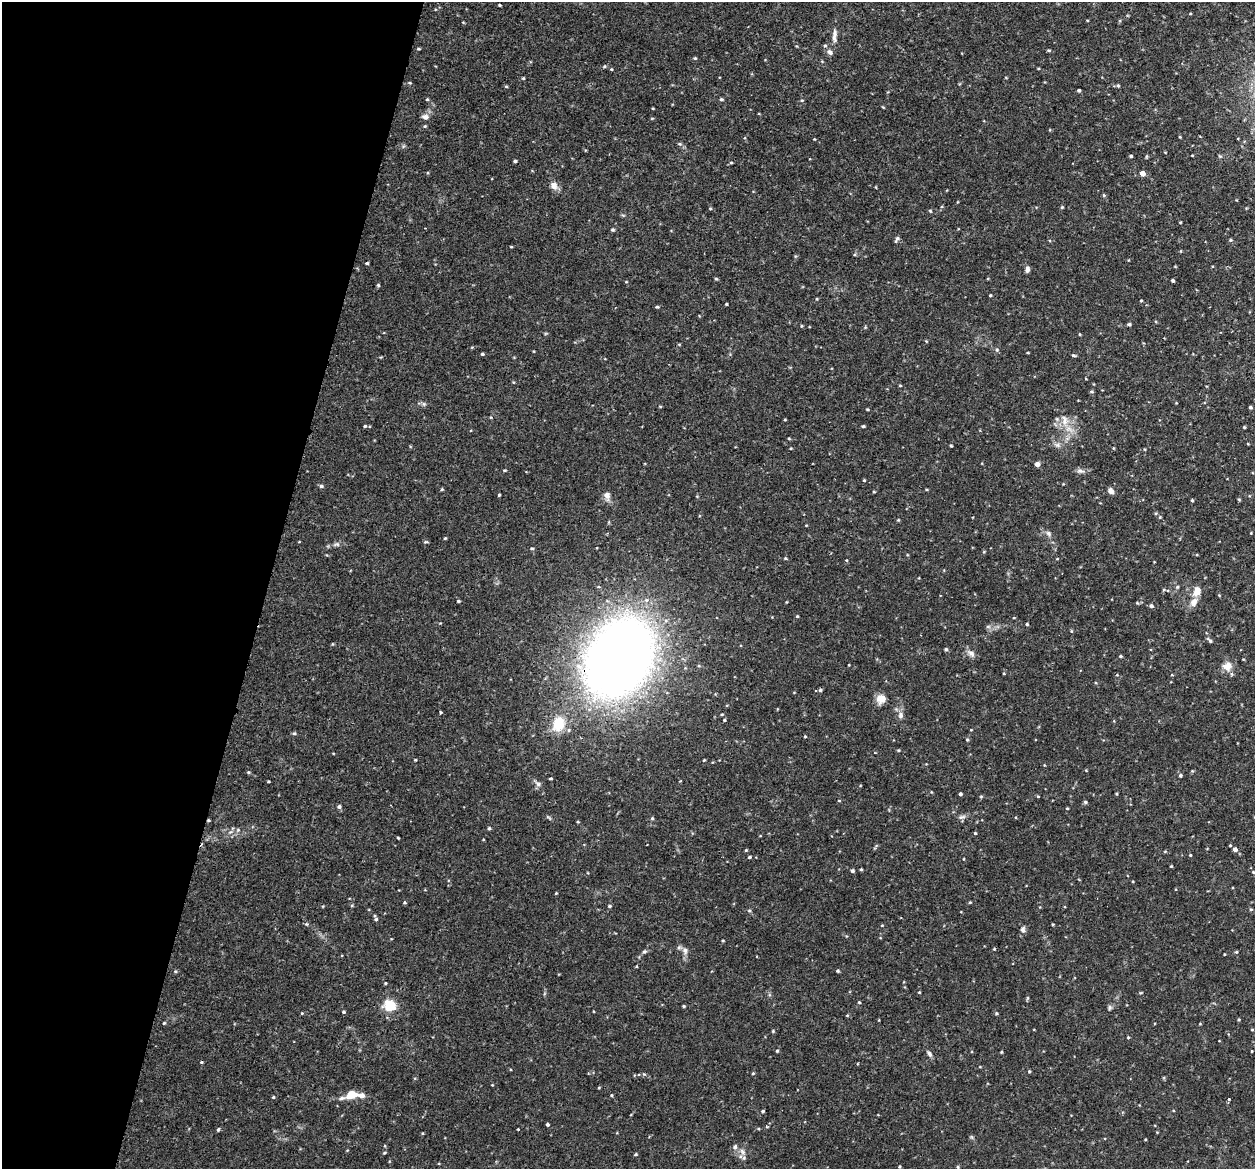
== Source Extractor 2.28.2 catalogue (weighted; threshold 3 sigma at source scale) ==
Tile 9 of 4 x 4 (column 1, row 3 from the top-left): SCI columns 16-1268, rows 1345-2511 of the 5042 x 5143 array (HDU 1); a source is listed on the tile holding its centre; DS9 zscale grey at full resolution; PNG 1257 x 1171 px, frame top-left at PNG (2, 2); no overlay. Shown black and unused: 21% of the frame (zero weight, under 2 of 3 exposures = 3% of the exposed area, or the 3 px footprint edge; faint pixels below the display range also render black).
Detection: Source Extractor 2.28.2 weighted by HDU 2 'WHT'; one run over the whole footprint, this tile lists its part. Background 0.0505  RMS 0.0062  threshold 0.028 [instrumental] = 3 sigma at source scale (4.5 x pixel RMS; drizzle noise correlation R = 1.50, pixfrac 1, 0.05/0.05 arcsec/px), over >= 5 px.
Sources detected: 132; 2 cosmic-ray / hot-pixel residue — not listed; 1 inside a brighter listed object's ellipse — not listed separately; the other 129 listed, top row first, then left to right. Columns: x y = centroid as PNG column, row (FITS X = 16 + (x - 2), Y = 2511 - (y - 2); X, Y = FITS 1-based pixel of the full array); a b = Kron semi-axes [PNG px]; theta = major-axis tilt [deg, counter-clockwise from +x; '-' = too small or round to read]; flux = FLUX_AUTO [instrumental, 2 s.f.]
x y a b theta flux
499 5 3 2 - 0.47
834 38 12 6 -82 2.3
825 46 5 3 - 0.6
419 49 4 3 - 0.49
1049 50 5 3 - 0.57
830 52 8 6 -40 1.7
695 58 4 4 - 0.47
523 78 5 3 - 0.46
1118 86 6 4 -1 0.72
1079 90 3 3 - 0.73
427 99 4 3 - 0.53
721 99 4 4 - 0.76
425 117 8 6 -6 1.7
1131 156 3 3 - 0.65
515 161 3 3 - 0.75
731 162 5 3 - 0.5
1142 173 4 4 - 3.8
554 185 10 8 -59 3
1062 207 5 3 - 0.54
930 211 5 3 - 0.49
612 230 5 4 - 0.64
897 239 10 3 63 1.1
1230 240 4 3 - 0.52
367 263 3 3 - 0.59
1027 269 7 5 86 1.6
716 279 5 3 - 0.54
1173 281 3 3 - 0.74
378 285 4 4 - 0.59
990 295 3 3 - 0.47
1141 300 4 2 - 0.42
726 304 3 2 - 0.48
657 307 5 3 - 0.53
1129 324 4 4 - 0.83
482 354 3 3 - 0.6
1073 355 5 3 - 0.69
900 386 4 3 - 0.4
1092 391 5 3 - 0.6
1250 407 4 3 - 0.7
1064 420 13 4 87 2.3
365 426 4 4 - 0.57
863 426 3 3 - 0.68
1244 427 4 3 - 0.45
951 446 3 3 - 0.52
1037 464 4 4 - 2.7
1080 471 7 4 -1 1.3
321 486 4 4 - 0.87
442 489 5 3 - 0.53
1111 491 6 5 - 2.7
499 495 3 3 - 0.54
607 495 7 7 - 2.5
1192 500 4 3 - 0.53
1049 533 8 3 -71 0.99
445 538 4 3 - 0.5
426 542 6 3 -15 0.59
532 548 5 3 - 0.58
785 558 4 3 - 0.51
1177 587 5 3 - 0.6
1197 591 13 8 66 4.6
458 601 4 3 - 0.57
1151 606 5 4 - 1
797 616 4 3 - 0.46
1027 624 3 3 - 0.59
1071 631 5 3 - 0.49
1210 640 9 4 -44 1
946 649 4 4 - 0.74
971 653 9 6 -40 2.1
1120 656 4 3 - 0.6
619 658 58 44 60 560
1227 666 11 10 - 4.3
820 690 4 4 - 0.69
881 699 11 9 -4 4.7
900 715 9 6 -89 1.9
724 720 3 3 - 0.53
558 724 17 13 72 12
294 733 5 4 - 0.69
805 736 4 3 - 0.46
967 740 5 3 - 0.52
704 760 3 3 - 0.39
1180 775 5 4 - 0.76
550 778 5 2 - 0.56
960 794 3 3 - 0.92
1038 796 4 3 - 0.41
1085 802 4 4 - 0.76
339 806 5 4 - 1
1067 808 4 2 - 0.37
652 818 5 3 - 0.53
489 828 4 4 - 0.61
975 833 4 3 - 0.53
398 838 3 2 - 0.47
1235 849 5 4 - 1.8
1190 855 3 3 - 0.44
749 857 4 3 - 0.66
861 869 3 3 - 0.5
852 871 4 4 - 0.81
1253 872 3 3 - 0.42
556 893 4 3 - 0.43
970 902 5 3 - 0.48
609 906 4 4 - 0.55
376 919 5 4 - 0.75
1023 930 7 6 - 1.5
685 950 7 6 - 1.5
644 952 6 4 2 0.73
175 971 5 3 - 0.5
838 971 4 3 - 0.61
385 983 4 3 - 0.41
919 992 3 3 - 0.41
859 1002 3 3 - 0.53
390 1005 13 11 -30 10
684 1006 5 3 - 0.53
1109 1007 6 4 -71 0.84
343 1012 4 4 - 0.55
996 1013 4 4 - 0.6
164 1023 4 3 - 0.51
777 1051 4 4 - 0.5
929 1054 8 5 -47 1.2
201 1062 4 3 - 0.51
1029 1071 4 4 - 0.55
753 1073 4 3 - 0.46
352 1094 10 7 8 9.4
362 1095 8 6 -7 2.2
611 1095 4 3 - 0.48
273 1097 4 3 - 0.48
1229 1099 3 3 - 0.41
763 1111 4 3 - 0.68
547 1124 3 3 - 0.76
218 1129 5 3 - 0.64
735 1147 6 5 - 0.96
636 1154 4 3 - 0.54
958 1167 5 3 - 0.49
Overlapping masked pixels (flux is a lower limit): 1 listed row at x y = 619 658